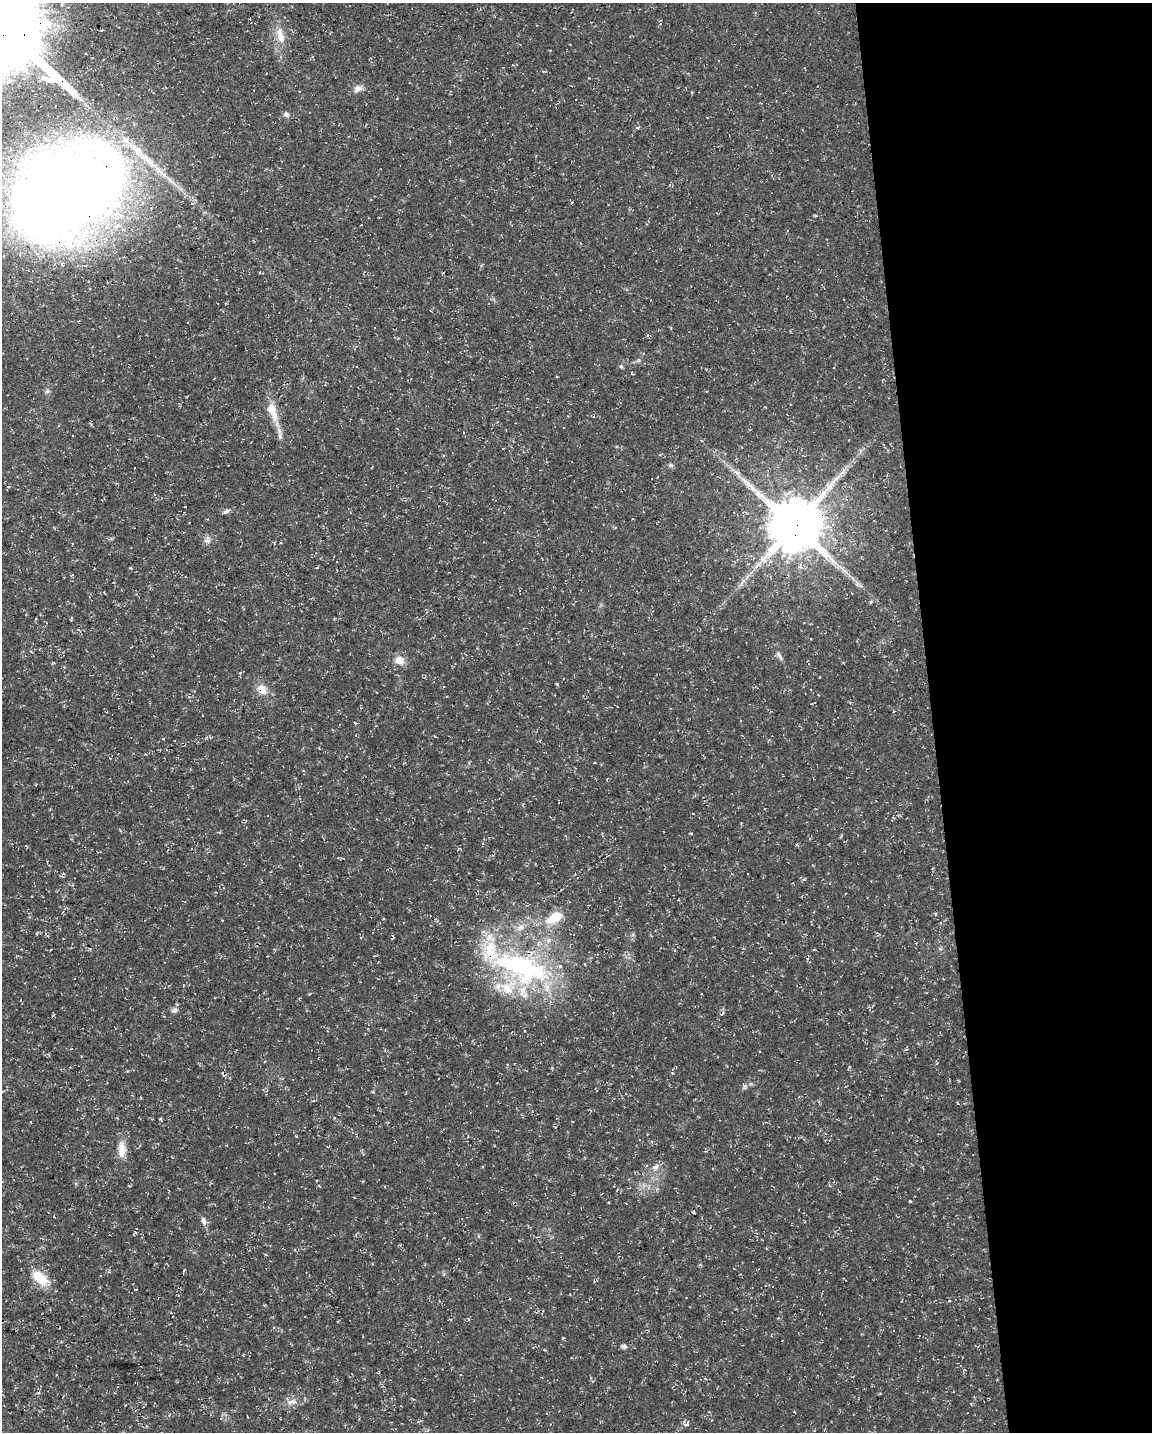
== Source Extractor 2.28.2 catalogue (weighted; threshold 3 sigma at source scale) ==
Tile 8 of 4 x 3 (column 4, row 2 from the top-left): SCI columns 3449-4598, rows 1487-2916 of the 4598 x 4353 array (HDU 1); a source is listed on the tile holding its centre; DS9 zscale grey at full resolution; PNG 1154 x 1434 px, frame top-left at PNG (2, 3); no overlay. Shown black and unused: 19% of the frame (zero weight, under 3 of 4 exposures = <1% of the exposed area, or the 3 px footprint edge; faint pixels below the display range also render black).
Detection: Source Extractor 2.28.2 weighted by HDU 2 'WHT'; one run over the whole footprint, this tile lists its part. Background 0.0193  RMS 0.0025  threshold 0.0111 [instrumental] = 3 sigma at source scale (4.5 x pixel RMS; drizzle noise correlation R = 1.50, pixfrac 1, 0.0396/0.0396 arcsec/px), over >= 5 px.
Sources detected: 44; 2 long thin detections or spike segments (spike, bleed or trail) — not listed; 4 inside a brighter listed object's ellipse — not listed separately; the other 38 listed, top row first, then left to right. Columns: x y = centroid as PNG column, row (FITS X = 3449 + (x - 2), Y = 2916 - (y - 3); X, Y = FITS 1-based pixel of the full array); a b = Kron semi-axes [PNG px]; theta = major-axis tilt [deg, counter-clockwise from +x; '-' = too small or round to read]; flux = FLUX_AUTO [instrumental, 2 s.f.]
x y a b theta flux
280 36 23 9 -76 3.1
589 78 3 2 - 0.19
358 89 12 8 20 1.3
286 114 8 6 -35 0.68
69 194 126 82 34 270
621 366 5 5 - 0.36
47 391 6 5 - 0.51
271 409 15 11 -69 2.9
279 430 12 5 -67 1.3
671 465 6 5 - 0.44
226 511 10 5 28 0.66
794 525 15 14 - 1500
207 540 9 9 - 1.1
758 564 14 6 48 1.6
742 582 12 6 61 1.2
871 602 4 3 - 0.38
779 655 13 5 -58 0.79
399 660 9 8 - 2.4
262 689 16 12 -45 2.5
355 723 5 3 - 0.27
554 918 22 12 32 6
521 927 11 7 49 1.6
522 967 88 35 -20 50
174 1010 8 7 - 0.78
744 1087 7 4 72 0.45
161 1119 4 3 - 0.34
122 1149 24 10 -88 3.1
655 1167 12 7 50 1.3
910 1201 4 3 - 0.22
626 1203 3 2 - 0.13
203 1221 11 6 -74 1.1
40 1278 27 13 -38 5.2
772 1286 3 3 - 1.7
136 1289 3 2 - 0.22
563 1338 3 3 - 0.44
624 1346 7 5 -13 0.65
291 1402 15 6 17 1.5
685 1425 6 5 - 0.89
Overlapping masked pixels (flux is a lower limit): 4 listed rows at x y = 69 194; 794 525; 262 689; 522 967
Isophote crosses this tile's border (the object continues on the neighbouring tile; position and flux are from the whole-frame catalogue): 1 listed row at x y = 69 194